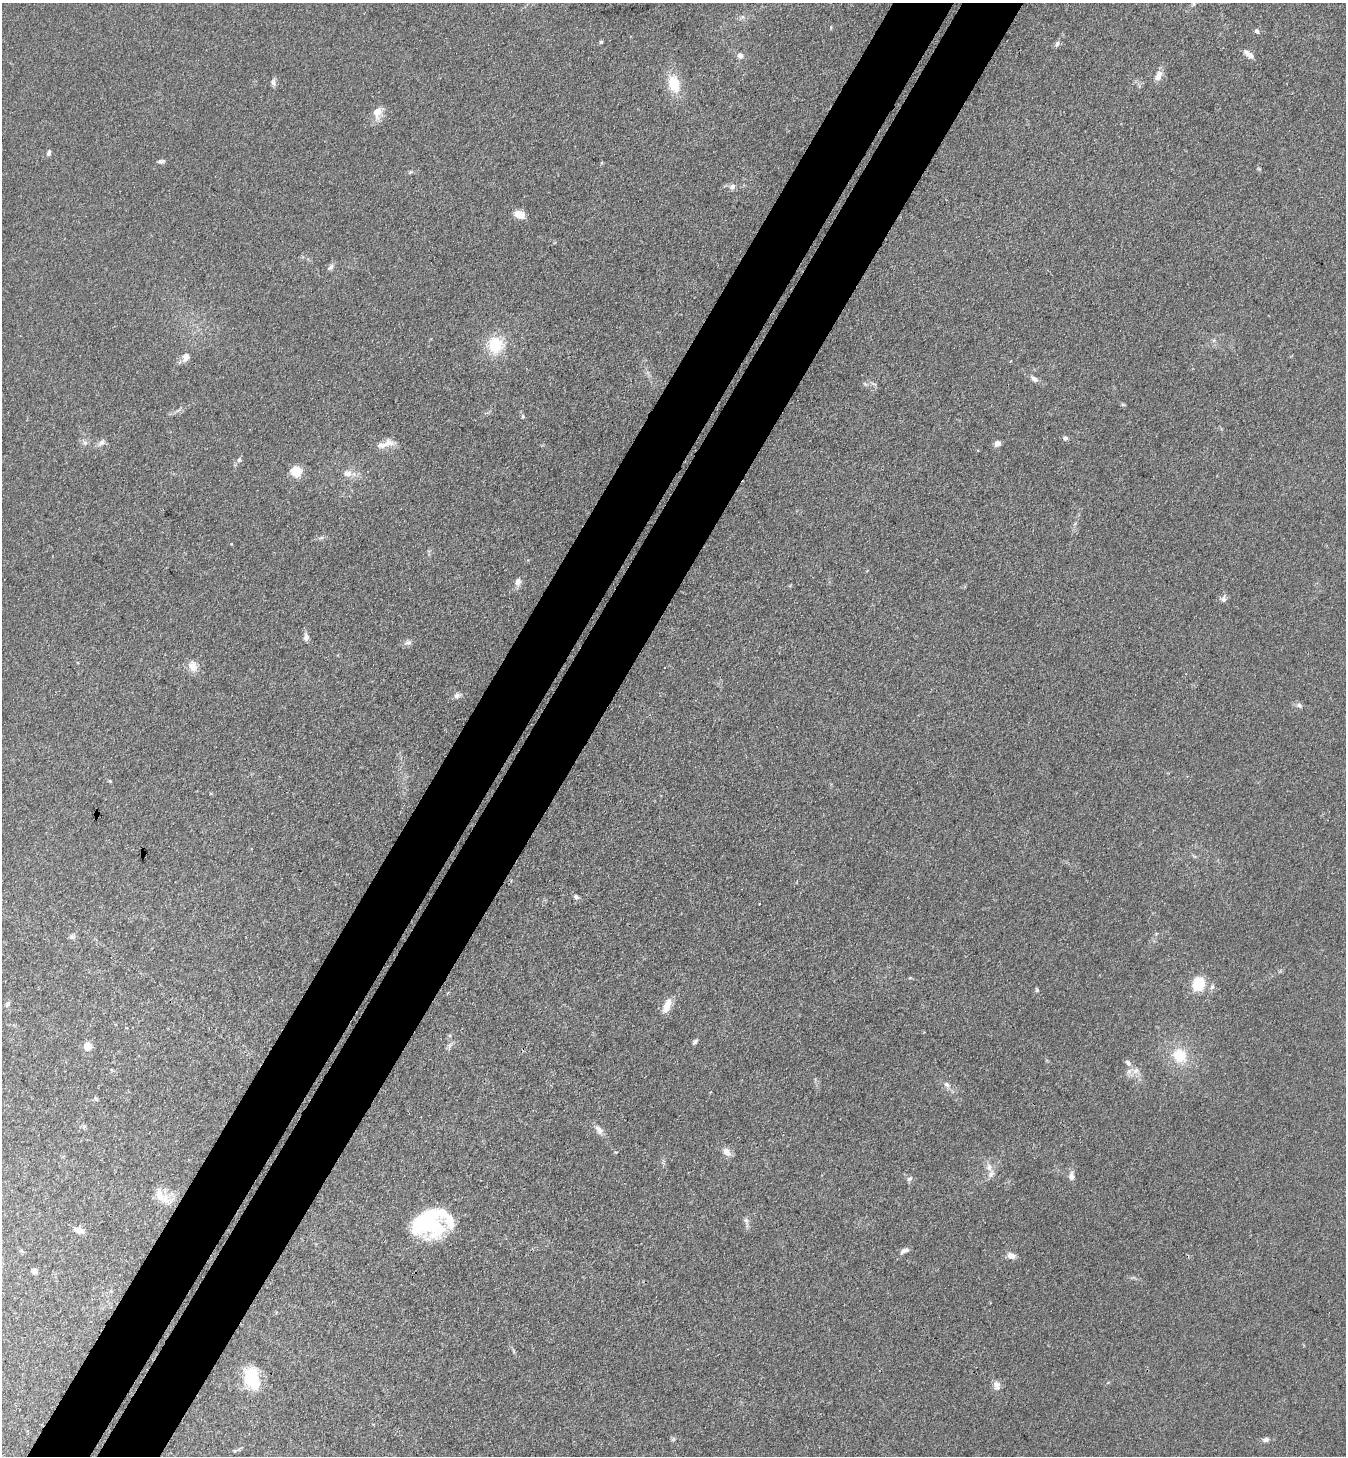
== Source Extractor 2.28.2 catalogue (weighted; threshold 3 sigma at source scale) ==
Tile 7 of 4 x 4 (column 3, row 2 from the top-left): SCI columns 2887-4230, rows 2945-4398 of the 5911 x 5888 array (HDU 1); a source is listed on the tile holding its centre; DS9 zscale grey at full resolution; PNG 1348 x 1458 px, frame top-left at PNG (2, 3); no overlay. Shown black and unused: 9% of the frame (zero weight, under 3 of 4 exposures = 5% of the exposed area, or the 3 px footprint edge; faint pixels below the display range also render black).
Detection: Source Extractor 2.28.2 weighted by HDU 2 'WHT'; one run over the whole footprint, this tile lists its part. Background 0.176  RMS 0.0084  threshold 0.038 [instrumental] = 3 sigma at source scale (4.5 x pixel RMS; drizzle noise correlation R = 1.50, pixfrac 1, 0.05/0.05 arcsec/px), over >= 5 px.
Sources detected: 73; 1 inside a brighter object's white glare — not listed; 3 inside a brighter listed object's ellipse — not listed separately; the other 69 listed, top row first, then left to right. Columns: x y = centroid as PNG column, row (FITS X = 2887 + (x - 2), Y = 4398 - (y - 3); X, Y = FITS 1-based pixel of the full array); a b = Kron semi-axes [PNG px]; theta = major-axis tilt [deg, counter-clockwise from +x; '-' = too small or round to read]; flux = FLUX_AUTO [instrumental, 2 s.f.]
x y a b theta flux
1193 4 7 6 - 2.1
742 17 6 4 18 1.6
1257 31 6 5 - 2.3
601 42 5 5 - 1.2
1057 44 10 5 71 2
1249 54 15 6 -39 5
740 55 7 7 - 3.9
1158 76 15 8 64 6.3
273 82 10 6 -73 2.6
674 84 19 12 -75 22
377 112 15 11 83 8.9
49 153 8 5 71 1.9
161 161 7 4 8 2.6
732 186 8 6 55 3.4
519 214 11 7 -23 11
330 267 9 6 49 2.7
495 345 17 16 - 30
186 357 10 8 61 6.2
1034 379 10 6 -36 3.6
523 416 5 3 - 0.83
1065 438 6 6 - 2.3
101 442 10 7 44 3.4
85 443 6 6 - 2.2
997 443 7 6 - 3.9
382 445 17 9 3 8.2
239 460 8 5 63 1.8
296 471 7 7 - 24
347 473 13 8 5 5.5
321 538 7 4 19 1.5
518 582 9 7 71 4.9
1223 599 10 7 90 2.7
306 637 11 6 89 3.8
408 642 10 6 10 3
192 666 15 11 -65 8.1
457 695 8 7 - 3.1
1299 705 10 7 -20 2.6
110 781 5 4 - 0.89
576 897 7 6 - 2.4
760 904 3 2 - 1.4
72 937 6 6 - 2
1199 984 10 9 - 37
1212 987 7 6 - 2.4
1037 990 5 5 - 1.2
7 1004 8 5 56 2.1
667 1006 20 8 68 8.8
695 1042 9 4 49 1.8
88 1046 7 7 - 11
449 1046 10 4 77 2.1
1180 1055 20 17 -46 25
1128 1063 11 6 -49 3.5
947 1084 8 6 -39 2.9
96 1099 6 5 - 1.4
84 1127 6 6 - 1.5
599 1130 15 7 -51 4.8
727 1152 10 8 -53 6.2
989 1167 12 7 -82 5.3
1071 1176 11 8 -86 4.2
909 1179 7 6 - 2
165 1198 17 11 -81 10
746 1221 10 6 -79 3
429 1223 33 28 -71 70
78 1230 12 6 -15 6
904 1251 13 6 27 3.4
1011 1256 10 7 -21 5.2
35 1271 5 5 - 3.8
514 1351 6 4 -71 1.2
252 1379 25 16 -74 37
997 1385 12 8 86 4.7
1266 1440 9 6 17 2.9
Isophote crosses this tile's border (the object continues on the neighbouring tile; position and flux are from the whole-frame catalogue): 1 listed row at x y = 1193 4